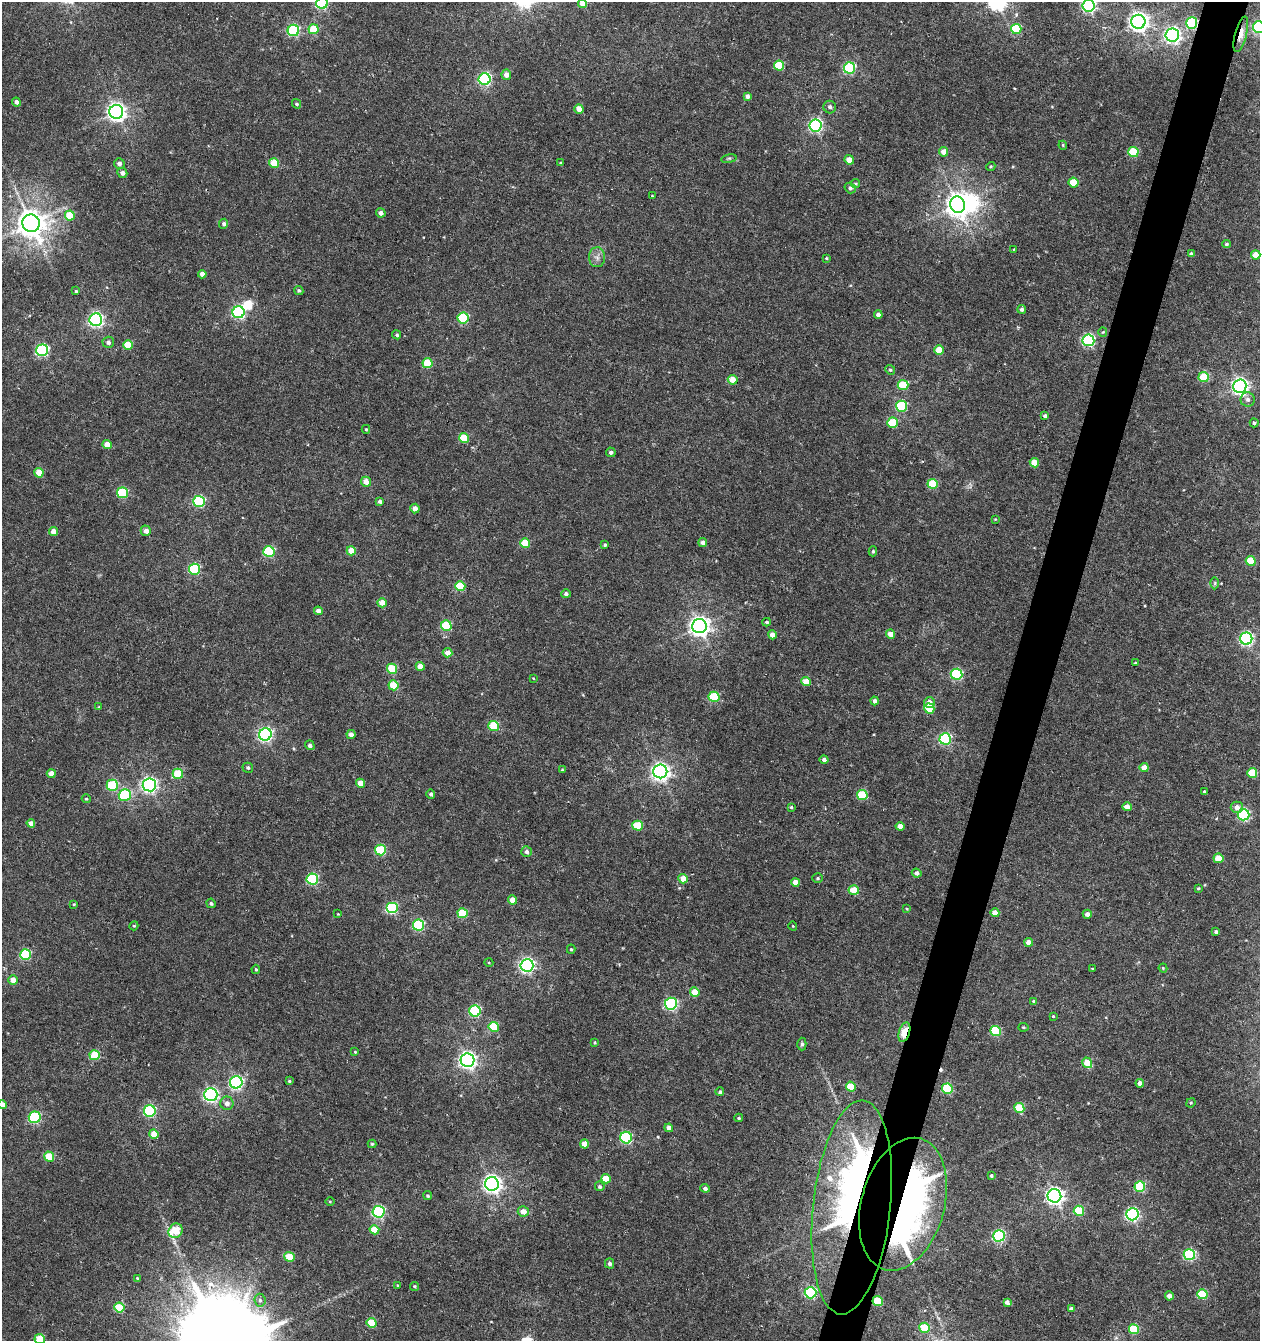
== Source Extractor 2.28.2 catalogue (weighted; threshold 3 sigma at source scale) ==
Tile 10 of 4 x 4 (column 2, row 3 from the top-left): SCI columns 1534-2791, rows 1341-2679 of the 5517 x 5361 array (HDU 1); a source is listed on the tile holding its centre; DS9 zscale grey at full resolution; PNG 1262 x 1343 px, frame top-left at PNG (2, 2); each listed source drawn as its Kron ellipse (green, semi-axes under 4 px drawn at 4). Shown black and unused: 3% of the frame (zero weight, under 5 of 10 exposures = <1% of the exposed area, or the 3 px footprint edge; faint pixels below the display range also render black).
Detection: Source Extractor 2.28.2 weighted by HDU 2 'WHT'; one run over the whole footprint, this tile lists its part. Background 0.00246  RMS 0.0021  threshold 0.00868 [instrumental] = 3 sigma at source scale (4.09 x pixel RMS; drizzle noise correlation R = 1.36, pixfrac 0.8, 0.0396/0.0396 arcsec/px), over >= 5 px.
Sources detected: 259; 5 inside a brighter object's white glare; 2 cosmic-ray / hot-pixel residue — neither listed nor drawn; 1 inside a brighter listed object's ellipse — not listed separately; the other 251 listed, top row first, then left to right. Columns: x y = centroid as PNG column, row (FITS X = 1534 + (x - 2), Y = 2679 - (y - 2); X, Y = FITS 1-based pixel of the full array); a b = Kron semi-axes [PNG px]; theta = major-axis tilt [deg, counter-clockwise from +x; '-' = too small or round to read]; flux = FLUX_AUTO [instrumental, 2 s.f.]
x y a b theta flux
322 3 6 5 - 26
582 3 4 4 - 2.1
1089 6 6 6 - 38
1138 22 7 7 - 100
1192 23 6 5 - 19
1259 27 6 6 - 27
313 29 5 5 - 6
1016 29 5 5 - 8.5
293 30 6 5 - 22
1241 34 18 5 75 2.5
1172 35 7 6 - 66
779 66 5 5 - 8
849 68 6 5 - 22
506 75 5 5 - 1.4
485 79 6 6 - 35
747 96 4 4 - 0.63
16 102 4 4 - 0.68
297 104 5 4 - 0.34
830 107 6 6 - 0.61
579 109 5 4 - 2.5
116 112 7 7 - 92
816 125 6 6 - 40
1063 145 4 4 - 0.23
944 152 5 4 - 2
1133 152 5 5 - 9.5
729 159 8 4 9 0.32
849 160 5 4 - 2.2
119 163 5 5 - 0.9
274 163 5 5 - 5.5
560 163 3 3 - 0.18
991 166 5 4 - 0.24
122 173 5 5 - 0.96
1074 182 5 5 - 4.5
855 184 5 4 - 0.26
850 188 6 5 - 0.51
652 196 2 2 - 0.16
958 205 8 7 - 170
381 213 5 4 - 0.92
70 216 5 5 - 5.3
31 223 9 8 - 310
224 224 5 4 - 0.48
1226 244 4 3 - 0.29
1014 249 4 3 - 0.15
1191 254 4 3 - 0.52
1256 255 4 4 - 2.9
597 257 10 8 -87 1.1
826 258 4 3 - 0.2
202 274 4 4 - 1.4
76 291 3 3 - 0.23
299 291 5 4 - 0.34
1022 309 4 4 - 0.53
239 312 6 6 - 33
878 315 4 4 - 0.96
463 318 5 5 - 15
96 320 6 6 - 52
1103 332 4 4 - 0.21
397 335 5 4 - 0.33
1088 340 6 6 - 32
108 342 6 5 - 0.73
128 345 5 5 - 5.8
42 350 6 6 - 31
939 350 5 4 - 4.7
427 363 5 5 - 7.2
890 370 5 4 - 0.3
1203 377 5 5 - 7.9
733 380 5 4 - 3.6
903 385 5 5 - 7.1
1240 386 6 6 - 71
1248 399 7 7 - 0.79
901 406 5 5 - 17
1045 416 4 4 - 0.6
892 423 5 5 - 8.4
1254 423 4 4 - 0.44
366 429 4 4 - 0.24
464 438 5 5 - 6.1
107 445 4 4 - 2.5
611 452 5 4 - 0.45
1034 463 5 4 - 3.7
39 473 5 4 - 3.7
366 482 5 5 - 1.9
933 484 5 5 - 7.3
123 493 5 5 - 13
199 501 5 5 - 20
380 501 4 3 - 0.53
415 509 5 4 - 1.2
995 519 3 3 - 0.16
54 531 4 4 - 1.8
146 531 5 5 - 1.2
703 542 4 4 - 1
525 543 5 5 - 6.1
605 545 3 3 - 0.26
351 551 4 4 - 2.9
873 551 5 4 - 0.3
269 552 5 5 - 16
1251 561 5 5 - 6.3
194 569 5 5 - 15
1215 583 6 4 90 0.3
460 586 5 5 - 7.6
566 594 5 4 - 0.53
382 603 5 4 - 2.5
318 611 4 4 - 1.3
767 622 4 3 - 0.33
446 626 5 5 - 9.5
699 626 7 7 - 120
890 634 4 4 - 2
772 635 4 4 - 1.7
1246 639 6 6 - 39
447 653 5 4 - 1.7
1135 663 3 3 - 0.21
420 666 4 4 - 2.2
392 669 5 5 - 7.6
956 674 6 5 - 20
533 678 4 3 - 0.14
806 682 5 4 - 3.1
393 685 5 5 - 5.3
714 697 5 5 - 11
875 701 4 4 - 0.69
929 703 5 5 - 1.8
99 707 4 3 - 0.16
929 708 5 5 - 5.1
494 726 5 5 - 7.9
265 734 6 6 - 48
351 734 4 4 - 1
945 739 5 5 - 25
310 745 5 4 - 0.53
824 760 4 4 - 0.67
248 768 5 5 - 0.4
1144 768 4 4 - 2.4
562 770 3 3 - 0.17
660 771 7 7 - 91
51 773 4 4 - 1.7
1252 773 5 5 - 6.1
178 774 5 5 - 6.3
360 783 4 4 - 2.5
112 785 5 5 - 11
149 785 7 6 - 57
1204 791 4 3 - 0.21
431 794 4 4 - 0.52
125 795 6 5 - 17
862 795 5 5 - 9.4
86 799 4 4 - 0.22
791 807 3 3 - 0.26
1127 807 4 4 - 1.6
1237 807 6 5 - 1.3
1243 815 6 6 - 25
31 823 4 4 - 1.1
638 826 5 5 - 7
900 826 4 4 - 1.9
380 850 5 5 - 11
526 852 5 5 - 0.69
1218 858 5 5 - 3.1
917 873 5 4 - 0.79
818 878 5 5 - 0.31
312 879 5 5 - 18
683 879 5 4 - 3.4
795 882 4 4 - 2.4
1198 888 4 3 - 0.23
854 890 5 4 - 4.7
513 900 4 4 - 2.5
211 903 5 4 - 0.49
74 904 3 3 - 0.16
392 908 6 5 - 21
907 909 4 3 - 0.16
463 913 5 5 - 7.9
995 913 4 4 - 1.9
338 914 3 2 - 0.15
1087 914 4 4 - 0.9
419 925 5 5 - 18
134 926 4 4 - 0.24
793 926 4 3 - 0.15
1216 932 4 3 - 0.47
1029 942 4 4 - 2
571 949 4 4 - 0.25
25 955 5 5 - 13
489 963 4 3 - 0.16
527 965 6 6 - 55
1092 968 4 2 - 0.13
1163 968 4 4 - 0.23
256 969 4 3 - 0.23
13 980 5 4 - 1.9
695 992 5 4 - 3.3
1034 1001 4 4 - 0.32
671 1004 6 6 - 23
475 1011 5 5 - 21
1053 1016 4 4 - 0.23
494 1027 5 5 - 6.9
1023 1027 5 4 - 0.25
995 1031 5 5 - 12
904 1032 10 5 73 5.9
595 1043 4 3 - 0.2
802 1044 6 4 -90 0.4
355 1052 4 3 - 0.2
95 1055 5 5 - 7.6
468 1060 7 7 - 76
1087 1063 5 4 - 3.9
289 1081 4 4 - 0.24
236 1082 6 6 - 40
1140 1083 4 4 - 1.2
851 1086 5 4 - 5.3
947 1089 5 5 - 13
720 1092 4 4 - 0.39
211 1095 6 6 - 47
227 1103 7 6 - 0.9
1191 1103 5 4 - 0.24
3 1105 4 4 - 1.8
1019 1108 5 5 - 7.6
150 1111 6 6 - 23
35 1117 6 5 - 19
739 1118 4 3 - 0.26
669 1128 4 4 - 1.3
154 1134 5 4 - 2.9
626 1138 6 6 - 21
372 1144 4 4 - 0.27
584 1144 4 4 - 2.8
49 1157 5 5 - 5.3
991 1176 3 3 - 0.32
606 1179 5 4 - 4.1
492 1184 7 7 - 93
600 1186 5 4 - 0.42
1140 1187 5 5 - 9.5
705 1188 4 4 - 0.7
428 1196 4 4 - 0.33
1054 1196 7 6 - 82
330 1201 5 3 - 0.18
903 1204 68 41 74 91
852 1207 107 38 84 77
523 1211 5 5 - 1.9
1079 1211 5 5 - 7.6
379 1212 6 6 - 29
1132 1214 6 6 - 39
374 1230 5 4 - 3.7
175 1231 8 6 55 7.1
999 1236 6 5 - 26
1189 1255 6 5 - 20
289 1257 5 4 - 5.1
609 1263 5 4 - 0.52
137 1278 3 3 - 0.16
398 1285 3 3 - 0.23
414 1286 4 4 - 0.28
811 1293 6 5 - 23
1202 1294 5 5 - 8.8
1169 1296 4 4 - 1.4
260 1300 6 5 - 0.5
878 1301 5 5 - 6.2
1007 1302 4 4 - 0.76
119 1307 5 5 - 7.4
1071 1309 4 4 - 0.67
372 1323 5 4 - 6.4
925 1328 5 5 - 6.7
1134 1329 5 5 - 9
40 1339 5 5 - 5.2
Overlapping masked pixels (flux is a lower limit): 6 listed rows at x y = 1192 23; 1241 34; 904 1032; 903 1204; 852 1207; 878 1301
Isophote crosses this tile's border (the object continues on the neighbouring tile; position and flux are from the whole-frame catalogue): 6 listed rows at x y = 322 3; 582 3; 1089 6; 1259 27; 3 1105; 40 1339